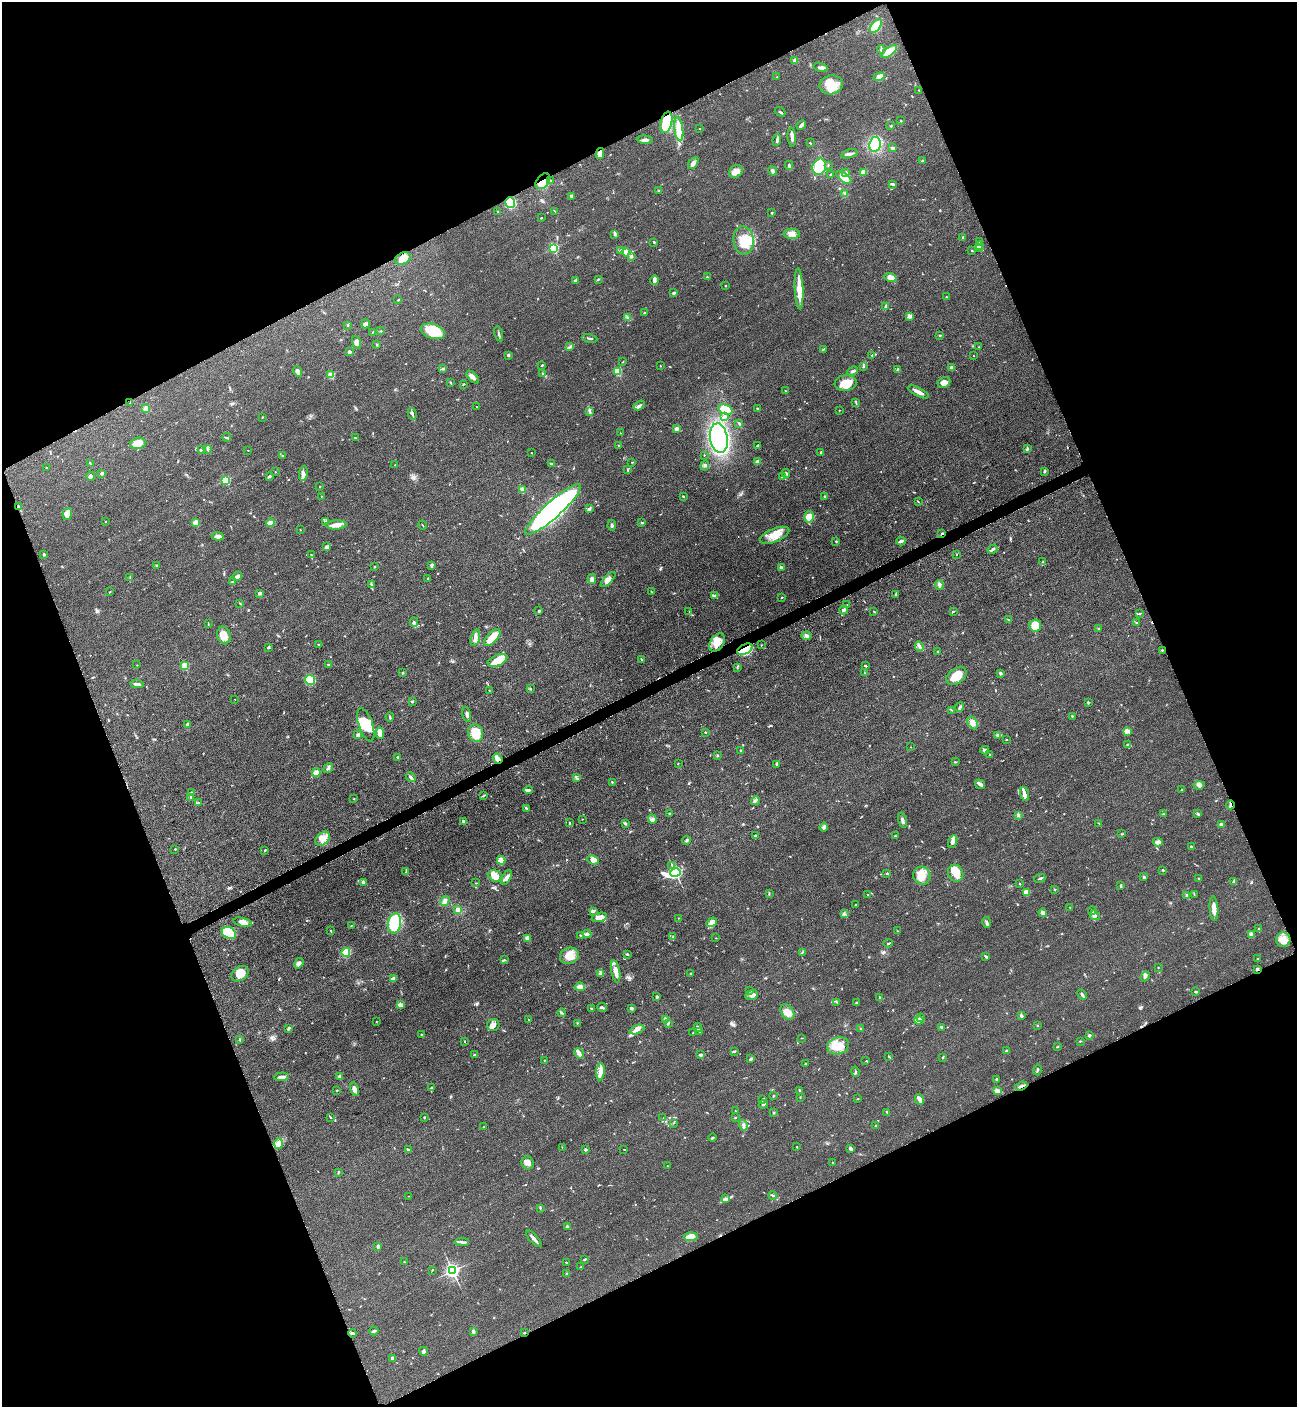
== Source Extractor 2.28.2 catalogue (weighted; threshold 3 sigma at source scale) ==
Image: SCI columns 298-5477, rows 66-5684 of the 5668 x 5702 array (HDU 1 of 3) = the unmasked area's bounding box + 8 px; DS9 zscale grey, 4 x 4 block average (1 PNG px = mean of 4 x 4 image px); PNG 1299 x 1409 px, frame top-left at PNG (2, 2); each listed source drawn as its Kron ellipse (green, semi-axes under 4 px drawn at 4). Shown black and unused: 44% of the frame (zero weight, under 3 of 5 exposures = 4% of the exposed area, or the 3 px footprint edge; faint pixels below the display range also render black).
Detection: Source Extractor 2.28.2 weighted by HDU 2 'WHT'. Background 0.0524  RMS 0.006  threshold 0.0272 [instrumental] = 3 sigma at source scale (4.5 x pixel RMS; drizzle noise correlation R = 1.50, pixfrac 1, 0.05/0.05 arcsec/px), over >= 5 px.
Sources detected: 759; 2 too faint to see at this stretch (4 x 4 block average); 5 inside a brighter object's white glare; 5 cosmic-ray / hot-pixel residue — neither listed nor drawn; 15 coinciding with a brighter row at this scale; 43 inside a brighter listed object's ellipse — not listed separately; of the other 689, all 500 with FLUX_AUTO >= 1.44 (the completeness limit of this list) listed and drawn (189 fainter detections not listed), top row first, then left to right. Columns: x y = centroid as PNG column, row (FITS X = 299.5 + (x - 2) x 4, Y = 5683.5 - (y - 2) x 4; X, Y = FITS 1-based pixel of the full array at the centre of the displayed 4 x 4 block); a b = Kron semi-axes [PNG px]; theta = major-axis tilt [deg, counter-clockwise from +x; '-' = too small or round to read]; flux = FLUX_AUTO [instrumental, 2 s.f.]
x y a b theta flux
876 26 8 4 52 67
881 49 4 2 - 6.9
889 51 9 3 36 64
795 61 2 2 - 53
820 68 7 2 -10 11
777 77 2 2 - 1.5
879 77 5 4 - 18
831 85 11 9 11 53
919 90 2 2 - 1.5
780 112 5 2 - 4.4
901 121 2 2 - 1.7
666 122 11 5 76 130
801 125 5 2 - 14
891 126 2 2 - 2.4
679 129 12 4 -83 87
700 129 2 2 - 1.5
792 137 9 3 -85 15
645 140 7 3 -2 11
777 140 6 2 84 9
810 143 2 2 - 3.4
875 144 7 5 80 120
893 148 4 2 - 7.4
600 154 5 3 - 26
849 154 8 3 16 9.6
922 161 3 2 - 3.2
693 163 6 3 55 13
789 165 4 2 - 7.4
828 165 2 2 - 2
819 167 8 6 69 160
736 171 7 6 - 28
773 171 5 3 - 8
863 172 3 3 - 23
846 173 3 2 - 7.3
831 174 3 2 - 3
844 178 9 4 -38 33
551 180 2 2 - 5.1
543 181 9 6 53 45
893 184 3 2 - 7.1
659 191 2 2 - 5.3
845 193 3 2 - 5.1
571 196 3 2 - 8
510 203 5 5 - 74
555 211 3 2 - 1.7
498 212 2 2 - 3.3
771 213 2 2 - 11
541 218 2 2 - 8
615 234 3 3 - 5.1
792 234 8 5 -3 18
963 237 3 2 - 3.2
743 240 14 10 -83 84
654 242 3 2 - 2.8
979 242 2 2 - 2.7
980 246 4 2 - 4.3
554 248 2 2 - 380
979 249 3 2 - 3.8
972 250 3 2 - 2.8
621 251 3 2 - 5.6
626 252 4 3 - 19
631 256 2 2 - 19
403 259 8 5 26 38
707 277 3 2 - 2.1
891 277 6 3 -14 23
598 279 3 2 - 2.2
575 280 4 2 - 5.2
654 280 5 3 - 7.9
725 286 2 2 - 2.6
799 289 20 4 -87 58
674 293 3 2 - 6.6
946 297 3 2 - 2.1
398 300 2 2 - 2.8
885 306 3 2 - 3.7
645 313 2 2 - 16
909 316 3 3 - 6.3
628 317 4 2 - 4.6
366 324 4 3 - 7.6
348 325 2 2 - 2.1
381 331 2 2 - 1.7
433 331 12 7 -18 120
372 332 4 2 - 2.1
499 334 7 2 -76 6.2
940 335 2 2 - 2.1
590 338 7 2 -12 7.4
356 343 7 4 -69 14
377 345 3 2 - 2.5
569 347 3 2 - 5.6
978 347 2 2 - 1.6
823 349 3 2 - 2.2
349 352 3 2 - 6.9
508 355 4 2 - 3.6
872 355 3 2 - 2.1
973 356 2 2 - 2.5
623 362 2 2 - 1.7
542 365 3 2 - 3.2
660 366 2 2 - 1.7
863 367 2 2 - 2.1
952 368 3 2 - 14
443 369 2 2 - 17
897 369 3 2 - 2.8
617 371 2 2 - 240
853 371 5 2 - 11
298 372 5 3 - 14
542 373 2 2 - 2.8
331 375 2 2 - 150
473 377 8 4 -44 13
450 383 3 2 - 3.4
846 383 11 8 7 50
944 383 7 5 27 21
463 384 3 2 - 3.1
785 391 2 2 - 2.3
918 392 11 3 -27 17
130 402 2 2 - 1.8
856 402 3 2 - 2.3
639 405 6 3 32 9.2
476 407 2 2 - 1.4
146 408 4 4 - 9.3
758 408 3 2 - 3.2
725 409 7 4 -24 72
839 410 2 2 - 1.9
590 411 2 2 - 3.1
412 414 6 2 -77 6.4
724 416 4 3 - 7.2
262 417 2 2 - 1.9
739 423 3 2 - 2.5
676 429 4 3 - 9
620 433 2 2 - 1.6
227 437 4 2 - 4.7
355 438 3 2 - 2.5
719 438 15 9 -80 630
138 443 8 5 12 46
758 445 3 2 - 3.6
618 446 2 2 - 1.5
202 449 3 2 - 5.8
208 449 4 2 - 7.5
1027 449 4 2 - 5.5
248 450 2 2 - 1.6
821 452 2 2 - 2.5
531 453 2 2 - 1.8
283 455 2 2 - 1.9
704 455 2 2 - 1.5
758 461 2 2 - 56
632 462 2 2 - 1.7
90 464 3 2 - 3.4
551 464 3 2 - 7.6
395 465 2 2 - 2.2
705 465 5 3 - 5.9
46 468 2 2 - 3.6
628 470 3 2 - 3.2
1044 471 2 2 - 7.3
275 472 2 2 - 1.5
102 473 2 2 - 31
303 473 7 4 82 13
786 473 4 2 - 5.8
91 476 5 3 - 6.6
269 476 4 2 - 4.6
782 477 2 2 - 2.5
226 480 2 2 - 290
319 487 2 2 - 1.8
522 489 4 3 - 10
321 496 2 2 - 2
683 496 2 2 - 3.3
825 496 3 2 - 2.4
918 501 3 2 - 2.1
18 507 3 2 - 4.8
589 509 4 3 - 8.6
553 510 37 8 42 1100
67 514 6 4 70 33
809 517 6 4 73 41
105 521 2 2 - 2.1
326 521 3 2 - 4
196 522 4 3 - 23
271 523 4 3 - 35
642 523 2 2 - 15
336 525 10 4 2 26
423 525 4 2 - 2.3
612 525 5 2 - 6.1
300 529 2 2 - 1.6
942 534 3 2 - 4.5
775 535 15 6 23 50
218 536 6 3 -5 13
836 541 2 2 - 2.6
901 541 5 2 - 11
327 547 3 3 - 14
993 549 5 2 - 6
44 554 4 2 - 4.8
956 554 2 2 - 1.7
311 555 2 2 - 1.5
1043 562 2 2 - 1.6
157 565 3 2 - 5.1
431 565 4 3 - 5.7
374 567 2 2 - 2.8
781 567 3 2 - 11
237 576 5 2 - 15
130 578 3 2 - 3
428 579 2 2 - 4
592 579 5 4 - 10
608 579 10 4 47 18
232 582 3 2 - 1.8
371 585 2 2 - 1.8
939 585 5 3 - 7.2
651 591 3 2 - 1.7
109 592 2 2 - 2.5
260 593 3 2 - 10
714 595 3 2 - 4.1
896 595 3 2 - 3.9
782 597 2 2 - 3
240 603 3 2 - 2.3
847 605 2 2 - 2.2
844 610 4 3 - 12
539 611 3 2 - 3.4
689 611 3 2 - 1.9
874 612 2 2 - 1.9
953 612 2 2 - 1.5
1139 614 4 2 - 4
1009 620 2 2 - 2.3
414 622 5 2 - 6
1137 623 2 2 - 1.7
208 624 3 2 - 1.8
1035 625 6 6 - 54
1098 628 2 2 - 2.9
224 635 9 6 -75 33
807 636 5 3 - 10
492 637 10 5 48 58
475 638 8 3 75 13
717 642 10 6 56 32
319 645 2 2 - 1.8
761 645 2 2 - 1.7
919 646 5 3 - 8.5
268 647 3 2 - 4
745 649 8 5 25 80
1162 650 2 2 - 2.9
937 651 2 2 - 2.3
498 660 10 5 23 56
641 660 2 2 - 2.1
137 665 2 2 - 1.9
185 665 2 2 - 180
329 665 4 2 - 4.3
865 666 3 2 - 3.7
737 667 3 2 - 2.8
403 673 3 2 - 3.2
864 673 3 2 - 2.7
1000 673 4 2 - 4.9
956 676 11 7 38 66
310 680 5 5 - 81
137 684 7 3 -7 12
530 689 3 2 - 3.1
489 691 2 2 - 1.5
235 699 2 2 - 1.5
412 701 2 2 - 2.9
1088 702 3 2 - 3.1
960 707 5 2 - 4
952 710 3 2 - 2.3
467 714 7 3 -77 10
1072 716 2 2 - 2.4
390 717 4 2 - 5.6
972 723 7 4 -58 17
187 725 3 3 - 11
366 725 17 7 -72 100
1127 731 4 3 - 7.1
705 732 2 2 - 3.4
380 733 6 3 -87 25
476 733 9 7 -74 66
358 735 2 2 - 42
998 735 4 3 - 6.4
1007 740 2 2 - 1.5
1127 744 2 2 - 1.9
911 747 2 2 - 1.5
985 750 4 2 - 5.4
740 751 3 2 - 2.4
717 755 2 2 - 3.1
989 755 2 2 - 1.7
398 757 2 2 - 14
498 759 5 3 - 27
955 762 2 2 - 2
678 763 2 2 - 1.9
777 764 3 2 - 7.4
328 768 5 3 - 7.3
316 773 4 3 - 33
411 777 5 2 - 8.7
576 778 2 2 - 1.6
612 782 2 2 - 2.7
980 784 5 2 - 22
1199 785 5 3 - 8.5
528 790 5 2 - 7.3
1182 790 2 2 - 17
192 793 3 2 - 2.6
1024 794 7 3 -76 19
484 795 3 2 - 2.6
191 798 3 2 - 9.9
354 799 2 2 - 1.5
755 801 5 3 - 6.6
198 803 3 2 - 2.7
1230 805 4 2 - 8.7
526 808 3 2 - 3.5
669 814 2 2 - 3.6
1163 814 2 2 - 1.7
1198 814 4 2 - 4.1
1018 815 3 3 - 4.7
582 819 2 2 - 1.7
652 819 4 3 - 9.1
902 820 8 3 -77 9.9
463 821 3 2 - 7.4
570 823 3 2 - 2.7
625 824 3 2 - 2.7
1099 824 3 2 - 1.6
1221 825 4 3 - 8.4
824 827 4 4 - 8.8
1122 834 3 2 - 2.7
755 835 3 2 - 3.9
895 836 2 2 - 2.6
323 839 8 5 45 26
686 840 4 3 - 5.6
953 841 6 4 68 19
1158 842 5 3 - 15
1191 846 2 2 - 8.9
175 849 2 2 - 4.2
265 850 3 2 - 2.4
501 860 4 4 - 34
593 860 6 4 -25 24
672 865 4 2 - 4.4
1163 870 2 2 - 3.4
406 872 4 2 - 3.7
675 873 5 2 - 930
887 873 3 2 - 2.7
956 873 9 7 -68 43
495 876 8 5 -21 26
922 876 9 8 - 53
1143 877 4 3 - 5.2
506 878 8 3 60 16
1040 878 6 2 21 5.1
1199 879 2 2 - 4.6
1234 881 2 2 - 3.7
363 883 4 3 - 13
476 883 3 2 - 1.8
1020 884 3 2 - 1.8
1121 885 2 2 - 3.5
1054 889 3 2 - 1.6
1026 892 3 3 - 52
769 893 3 2 - 2.6
868 894 2 2 - 2.1
1194 894 4 2 - 3.1
1187 896 3 2 - 4.5
445 901 5 3 - 14
855 905 2 2 - 1.4
1070 907 2 2 - 1.5
1214 908 12 3 -85 29
458 910 3 3 - 13
594 911 3 2 - 4
1092 911 4 2 - 4.8
1043 913 4 3 - 13
844 914 2 2 - 1.7
1094 915 5 3 - 9.3
599 917 8 3 16 24
678 918 2 2 - 1.6
243 922 9 3 -13 23
712 922 5 4 - 14
987 922 5 3 - 7.6
394 923 10 6 78 210
351 926 3 2 - 1.8
1259 929 2 2 - 2.1
331 931 2 2 - 2.6
897 931 3 2 - 1.6
229 933 7 5 -29 240
587 934 4 3 - 6.7
580 935 2 2 - 2.1
1251 935 4 3 - 12
673 937 3 2 - 1.8
528 938 3 3 - 25
716 938 2 2 - 1.6
1283 940 7 7 - 35
888 943 4 2 - 3.3
346 952 4 4 - 66
803 952 3 2 - 2.3
628 955 3 2 - 2.1
569 956 9 8 - 48
986 957 3 2 - 4.9
1257 959 3 2 - 2
504 960 4 2 - 4.1
299 963 6 4 55 11
1158 967 2 2 - 2.3
1257 969 2 2 - 3.9
616 971 11 3 -79 31
601 973 3 3 - 10
691 973 2 2 - 3.2
240 974 9 7 34 53
1145 976 5 3 - 7.5
393 978 3 2 - 15
580 987 5 3 - 20
750 991 3 2 - 2.2
1196 992 3 2 - 5.6
1082 994 5 2 - 7.6
752 995 6 4 20 14
657 997 2 2 - 8.2
879 997 2 2 - 3.5
837 1002 2 2 - 1.5
857 1003 4 2 - 3.8
400 1005 3 2 - 4.7
602 1007 5 2 - 6.9
591 1008 3 2 - 2.4
631 1008 2 2 - 12
787 1012 9 6 -54 31
561 1013 4 2 - 3.2
1021 1016 4 3 - 4.8
921 1018 4 2 - 5.2
529 1020 2 2 - 3.6
665 1020 3 3 - 10
919 1020 5 2 - 50
376 1021 2 2 - 1.8
577 1023 2 2 - 2.4
668 1023 3 2 - 3.1
493 1025 6 6 - 16
1037 1025 2 2 - 1.6
941 1027 3 3 - 4.2
698 1028 4 3 - 7
860 1028 3 2 - 2.9
288 1029 3 2 - 6.9
637 1030 8 3 21 13
700 1032 2 2 - 3.2
693 1033 2 2 - 1.5
421 1035 3 2 - 3.9
1089 1035 2 2 - 26
802 1038 2 2 - 1.6
239 1039 3 2 - 3.4
465 1041 2 2 - 1.5
1080 1041 2 2 - 2.8
838 1046 11 8 17 51
1057 1047 2 2 - 3.4
1006 1050 3 2 - 2.8
734 1051 4 2 - 3.9
579 1053 5 3 - 21
474 1055 2 2 - 3.8
700 1055 4 3 - 6.3
889 1056 2 2 - 2.2
943 1057 3 2 - 2.9
751 1059 4 2 - 7.5
544 1060 2 2 - 1.8
866 1061 2 2 - 1.6
805 1064 2 2 - 2.2
1037 1070 5 2 - 4.2
600 1072 8 3 85 17
856 1072 5 2 - 2.8
282 1077 7 2 3 15
340 1077 2 2 - 9.8
996 1079 2 2 - 4.9
1021 1086 6 2 21 9.5
431 1088 4 2 - 3.9
354 1089 7 3 -75 16
998 1090 3 2 - 5.3
336 1091 2 2 - 1.9
799 1091 3 2 - 3.3
773 1096 2 2 - 3.4
800 1097 2 2 - 2.2
858 1099 2 2 - 2
919 1099 5 2 - 22
762 1100 4 2 - 3.4
763 1104 4 2 - 6
735 1111 2 2 - 1.5
887 1112 2 2 - 1.8
773 1113 3 2 - 2.4
424 1117 2 2 - 3.5
331 1118 2 2 - 2.5
663 1118 2 2 - 1.8
735 1118 3 2 - 2.8
673 1123 2 2 - 1.7
743 1125 5 3 - 8.3
875 1125 3 2 - 3.2
484 1127 2 2 - 2.2
713 1138 4 2 - 3.8
279 1144 5 3 - 11
562 1147 2 2 - 1.5
797 1147 2 2 - 2.3
585 1149 2 2 - 22
624 1149 3 2 - 1.5
851 1149 3 2 - 12
408 1150 3 2 - 4.6
832 1162 2 2 - 1.8
527 1163 6 6 - 19
667 1166 2 2 - 3.1
338 1172 3 2 - 3.1
773 1195 4 2 - 5.5
409 1196 2 2 - 1.5
725 1199 4 2 - 6
540 1208 3 2 - 2.5
567 1226 3 2 - 3.2
691 1237 7 4 5 34
534 1239 10 2 -48 18
462 1242 7 2 -2 8.8
378 1246 2 2 - 11
585 1259 3 2 - 4.6
404 1262 2 2 - 2.5
566 1263 3 2 - 3.1
581 1267 2 2 - 1.8
432 1270 3 2 - 2.4
452 1271 2 2 - 1200
567 1273 3 2 - 4.5
374 1331 4 2 - 9.4
473 1331 3 2 - 7.5
352 1333 4 2 - 6.8
524 1333 2 2 - 2.9
423 1351 4 2 - 4.5
393 1358 3 3 - 6.1
Overlapping masked pixels (flux is a lower limit): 12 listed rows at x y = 666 122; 600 154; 543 181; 403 259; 18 507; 942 534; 745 649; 498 759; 1230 805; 1257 969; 1021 1086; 524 1333
Diffuse or blended objects may show on this block-average render without a row.